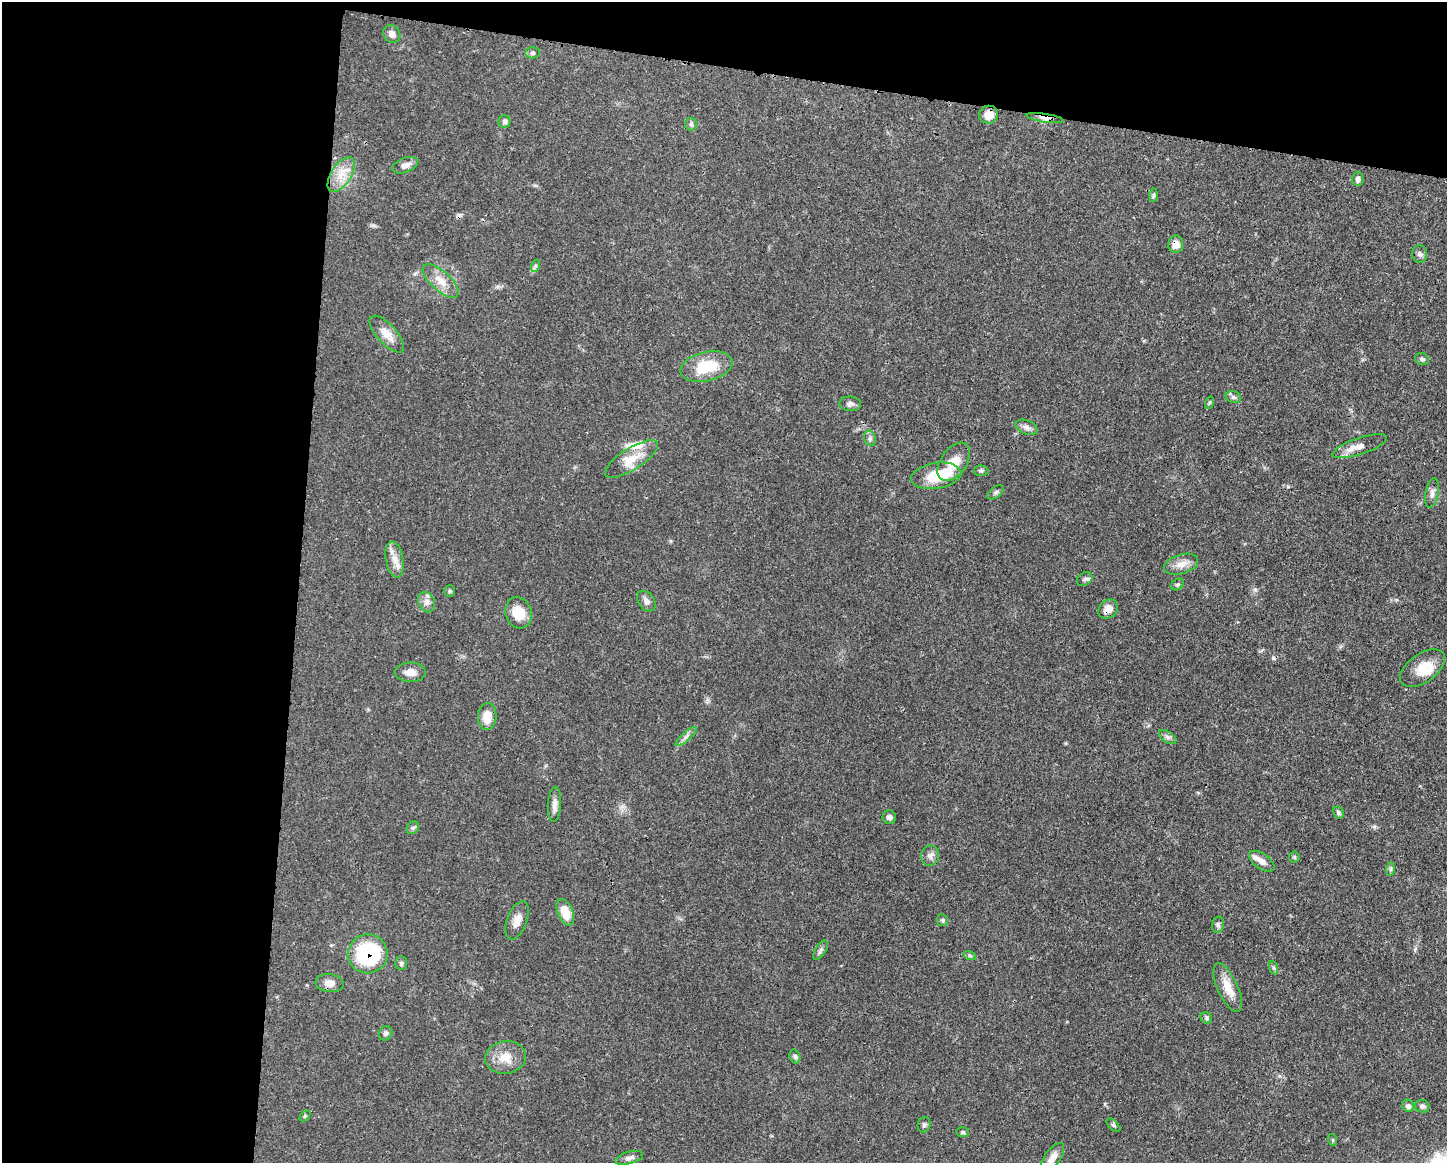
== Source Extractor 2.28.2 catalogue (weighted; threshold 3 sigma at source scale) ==
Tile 1 of 3 x 4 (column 1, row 1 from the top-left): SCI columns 112-1556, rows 3490-4650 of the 4670 x 4657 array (HDU 1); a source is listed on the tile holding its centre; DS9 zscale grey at full resolution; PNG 1449 x 1165 px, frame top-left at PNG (2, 2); each listed source drawn as its Kron ellipse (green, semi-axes under 4 px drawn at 4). Shown black and unused: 27% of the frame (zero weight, under 3 of 4 exposures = <1% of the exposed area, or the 3 px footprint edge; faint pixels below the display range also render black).
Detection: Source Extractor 2.28.2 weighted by HDU 2 'WHT'; one run over the whole footprint, this tile lists its part. Background 0.0551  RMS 0.0033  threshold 0.0148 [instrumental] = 3 sigma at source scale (4.5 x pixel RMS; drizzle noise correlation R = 1.50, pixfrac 1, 0.05/0.05 arcsec/px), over >= 5 px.
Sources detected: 80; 2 inside a brighter object's white glare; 1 cosmic-ray / hot-pixel residue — neither listed nor drawn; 2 inside a brighter listed object's ellipse — not listed separately; the other 75 listed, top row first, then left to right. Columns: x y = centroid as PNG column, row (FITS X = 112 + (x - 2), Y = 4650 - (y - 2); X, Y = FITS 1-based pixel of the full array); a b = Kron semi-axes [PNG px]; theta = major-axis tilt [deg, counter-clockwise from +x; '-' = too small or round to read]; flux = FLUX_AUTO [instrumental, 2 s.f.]
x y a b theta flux
392 34 9 8 - 1.8
533 53 7 5 0 0.63
989 115 9 9 - 3.3
1045 118 19 4 -8 1.8
504 122 6 6 - 0.79
691 124 6 6 - 0.66
405 165 13 7 20 1.9
341 175 19 10 57 4.9
1358 179 7 5 -90 1
1154 195 6 4 88 0.56
1176 244 8 7 - 2.7
1420 254 9 7 -85 1.1
535 266 6 4 72 0.52
441 281 22 9 -42 4.4
387 334 23 9 -48 4
1422 359 7 5 -23 0.73
707 367 26 14 13 12
1233 397 8 6 -16 0.85
1209 403 6 4 71 0.44
850 404 11 7 -2 1.3
1026 427 11 7 -22 1.4
870 438 8 6 -70 0.92
1360 446 28 8 18 3.8
631 459 31 11 32 6
954 462 21 13 54 5.9
981 471 7 5 -1 0.64
936 476 25 13 9 10
996 492 9 5 38 0.78
1432 493 15 6 80 1.6
395 559 18 8 -79 3.2
1181 564 18 9 17 3.2
1085 579 8 6 33 0.86
1177 584 7 5 34 0.59
450 591 6 5 - 0.53
646 601 11 8 -54 1.5
427 602 10 8 -66 1.8
1108 609 11 8 39 2.7
518 613 16 13 -71 6.1
1422 668 26 14 35 6.7
410 672 15 10 0 2.9
487 716 13 9 86 4.9
686 737 13 4 41 1.3
1168 737 10 5 -33 0.96
554 804 17 6 86 1.8
1338 812 6 5 - 0.57
889 817 7 6 - 1.2
413 828 7 5 44 0.67
930 856 10 9 - 1.4
1294 857 5 5 - 0.5
1262 861 15 7 -34 2.3
1391 869 7 4 89 0.59
565 912 14 7 -67 5.7
517 920 20 10 69 3
942 920 6 5 - 0.58
1218 925 8 6 76 0.82
821 950 11 5 57 0.93
368 954 20 19 - 28
970 956 6 4 -19 0.55
401 963 7 5 -88 0.67
1274 968 7 4 -70 0.54
330 983 14 9 -6 2.5
1228 988 26 10 -65 5.4
1206 1018 6 5 - 0.57
386 1033 7 6 - 0.87
795 1056 7 5 -69 0.63
505 1057 20 16 9 5.5
1408 1106 6 6 - 0.86
1422 1106 7 6 - 0.84
305 1116 6 4 44 0.48
924 1125 8 6 74 0.73
1113 1125 8 4 -43 0.6
963 1132 6 5 - 0.55
1333 1140 6 4 -72 0.38
629 1158 14 6 15 1.3
1052 1158 17 8 55 3
Overlapping masked pixels (flux is a lower limit): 5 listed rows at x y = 1045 118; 1176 244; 954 462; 1108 609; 368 954
Isophote crosses this tile's border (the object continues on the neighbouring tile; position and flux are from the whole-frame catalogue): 1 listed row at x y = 1052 1158